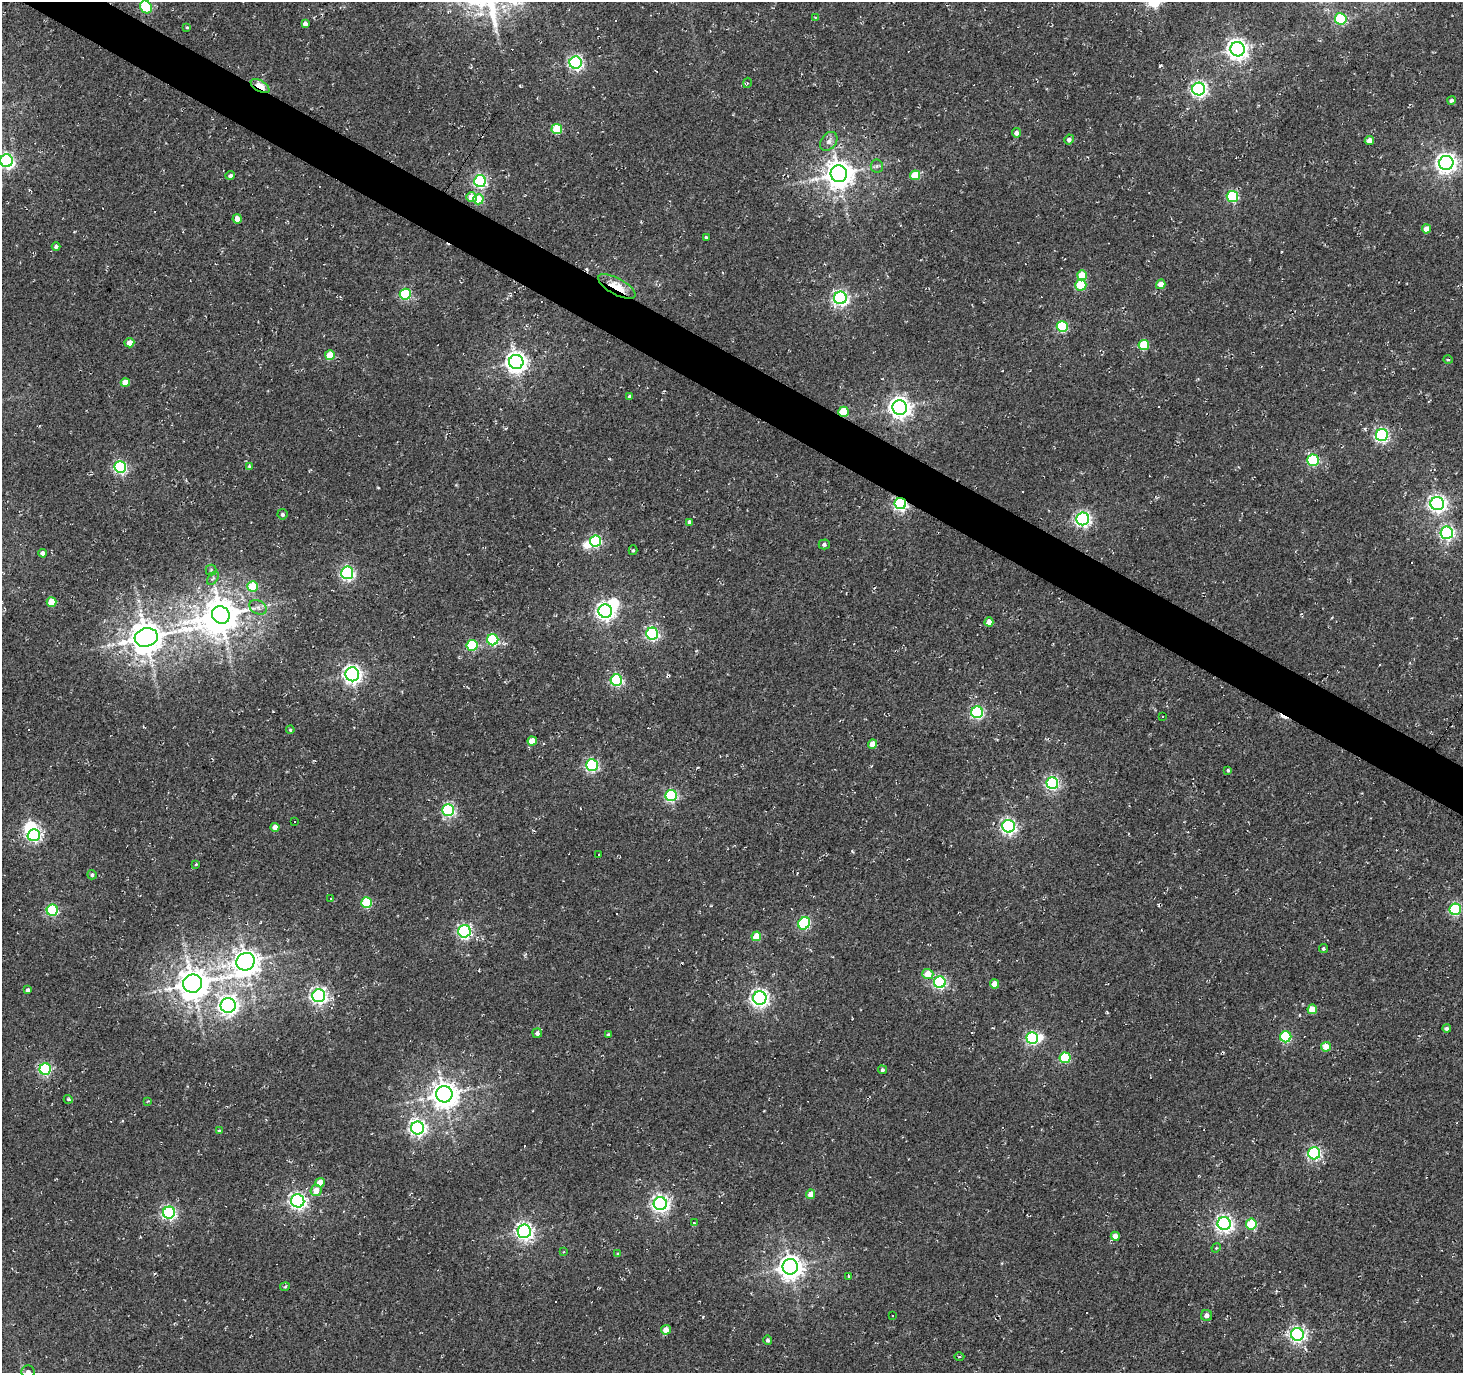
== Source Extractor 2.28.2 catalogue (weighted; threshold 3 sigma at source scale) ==
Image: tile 11 of 4 x 4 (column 3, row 3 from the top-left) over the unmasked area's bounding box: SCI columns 2925-4385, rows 1561-2931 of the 5853 x 5930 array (HDU 1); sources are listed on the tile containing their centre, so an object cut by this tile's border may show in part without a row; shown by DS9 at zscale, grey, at full resolution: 1 PNG px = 1 image px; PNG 1465 x 1375 px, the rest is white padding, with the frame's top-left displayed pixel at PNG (2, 2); every listed detection drawn as its Kron ellipse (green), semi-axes under 4 PNG px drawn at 4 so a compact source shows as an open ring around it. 3% of this frame is shown black and not used: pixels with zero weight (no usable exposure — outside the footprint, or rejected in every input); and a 3 px margin inside the footprint's outer edge (the drizzle kernel's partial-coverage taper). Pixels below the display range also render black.
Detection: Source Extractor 2.28.2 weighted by HDU 2 'WHT'; one run over the whole footprint, this tile lists its part. Background 0.0019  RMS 0.0051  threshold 0.0231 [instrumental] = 3 sigma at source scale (4.5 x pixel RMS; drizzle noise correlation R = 1.50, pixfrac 1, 0.0396/0.0396 arcsec/px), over >= 5 px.
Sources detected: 201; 5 inside a brighter object's white glare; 46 cosmic-ray / hot-pixel residue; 1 long thin detection or spike segment (spike, bleed or trail) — neither listed nor drawn; the other 149 listed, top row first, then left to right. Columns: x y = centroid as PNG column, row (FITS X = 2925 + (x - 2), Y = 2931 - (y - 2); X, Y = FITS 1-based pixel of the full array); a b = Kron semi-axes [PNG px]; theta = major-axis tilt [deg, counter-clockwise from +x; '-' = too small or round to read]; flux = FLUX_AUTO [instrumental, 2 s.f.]
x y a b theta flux
146 7 7 5 -57 37
815 17 4 3 - 0.58
1341 19 6 5 - 40
305 23 4 4 - 2.4
187 27 4 3 - 0.52
1238 49 7 7 - 310
576 63 6 6 - 120
747 83 5 3 - 0.52
260 86 10 5 -30 16
1199 89 6 6 - 160
1451 100 4 4 - 1.6
557 129 5 5 - 23
1016 133 4 4 - 2.4
1069 139 5 4 - 2.1
1369 140 4 4 - 4.3
829 141 10 7 52 2.7
7 161 6 6 - 140
1446 163 7 7 - 310
877 166 6 6 - 1.2
839 174 8 8 - 750
230 175 5 4 - 1.4
915 175 5 5 - 13
480 181 6 6 - 98
1232 196 6 5 - 48
471 197 5 5 - 6.6
478 199 5 5 - 11
237 219 4 4 - 4.6
1426 229 4 4 - 4.8
706 237 3 3 - 0.81
56 246 4 4 - 1.4
1082 275 5 5 - 14
1161 284 5 4 - 5.2
1081 285 5 5 - 19
617 287 21 8 -29 12
405 294 5 5 - 53
840 298 6 6 - 140
1062 326 5 5 - 47
129 343 5 4 - 5
1144 345 5 5 - 22
330 355 5 5 - 13
1448 360 5 3 - 0.59
516 362 7 7 - 350
125 383 4 4 - 8.3
629 397 4 3 - 0.78
900 407 7 7 - 340
843 412 5 5 - 21
1382 435 6 6 - 98
1313 460 6 5 - 62
249 466 3 3 - 0.54
120 467 6 6 - 88
900 504 6 5 - 120
1437 504 7 6 - 200
282 514 5 5 - 1.4
1083 519 6 6 - 150
689 522 4 3 - 1.6
1447 533 6 6 - 120
595 541 5 5 - 62
824 544 5 5 - 1.2
633 550 5 4 - 0.81
42 553 4 4 - 2.7
211 570 5 5 - 0.92
347 573 6 6 - 100
213 578 7 4 55 1.1
252 586 5 5 - 15
51 602 5 5 - 10
258 607 9 6 -30 2.2
605 611 7 6 - 220
221 615 9 8 - 1300
989 622 4 4 - 5.7
652 634 6 6 - 92
146 637 11 9 15 1200
493 640 5 5 - 53
472 645 5 5 - 37
352 674 7 7 - 220
616 680 6 5 - 71
977 712 6 6 - 85
1162 717 3 2 - 0.62
290 730 4 3 - 0.86
532 741 4 4 - 7.5
872 744 4 4 - 5.6
592 765 6 6 - 79
1228 770 4 3 - 0.7
1052 783 6 6 - 99
671 796 6 5 - 74
448 810 6 6 - 79
294 822 3 2 - 0.45
1008 826 6 6 - 140
275 827 4 4 - 4.6
34 835 6 6 - 83
599 855 3 2 - 0.52
196 864 3 3 - 0.44
92 875 5 4 - 1.1
331 899 3 2 - 0.57
367 902 5 5 - 31
1455 909 6 5 - 66
52 910 5 5 - 60
804 923 6 5 - 53
464 931 6 6 - 110
756 936 5 4 - 12
1323 948 4 4 - 0.77
246 962 9 8 - 580
928 974 5 5 - 10
940 982 6 6 - 81
193 984 9 9 - 940
994 984 4 4 - 5.7
28 990 4 4 - 1.7
319 996 6 6 - 170
760 998 7 6 - 200
228 1005 7 7 - 220
1312 1009 4 4 - 9.9
1447 1029 4 4 - 1.4
537 1033 4 4 - 1.9
608 1035 3 3 - 0.83
1286 1037 5 5 - 40
1032 1038 6 6 - 86
1326 1047 5 5 - 5.8
1065 1058 5 5 - 32
45 1069 6 5 - 68
882 1070 4 4 - 1.1
444 1094 8 8 - 640
68 1099 4 3 - 0.71
148 1101 4 3 - 0.4
418 1128 6 6 - 170
219 1131 4 4 - 0.79
1314 1153 6 6 - 95
320 1183 5 5 - 6.3
316 1190 6 5 - 5.9
811 1194 5 4 - 5.2
298 1201 6 6 - 180
660 1203 6 6 - 190
169 1213 6 6 - 110
694 1223 3 3 - 0.93
1224 1223 6 6 - 200
1251 1224 5 5 - 20
524 1231 6 6 - 200
1115 1236 4 4 - 5.9
1216 1248 5 3 - 0.5
564 1252 4 4 - 0.49
618 1254 4 4 - 0.72
790 1267 8 7 - 490
849 1276 3 3 - 0.98
285 1287 5 3 - 0.67
892 1316 3 2 - 0.59
1207 1316 5 5 - 2.3
666 1330 5 4 - 5.1
1297 1334 6 6 - 170
768 1340 5 4 - 1.2
959 1357 5 3 - 0.65
28 1372 6 6 - 2
Overlapping masked pixels (flux is a lower limit): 4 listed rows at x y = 260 86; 617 287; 843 412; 900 504
Isophote crosses this tile's border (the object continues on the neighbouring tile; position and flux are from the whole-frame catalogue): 3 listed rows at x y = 146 7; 7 161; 28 1372